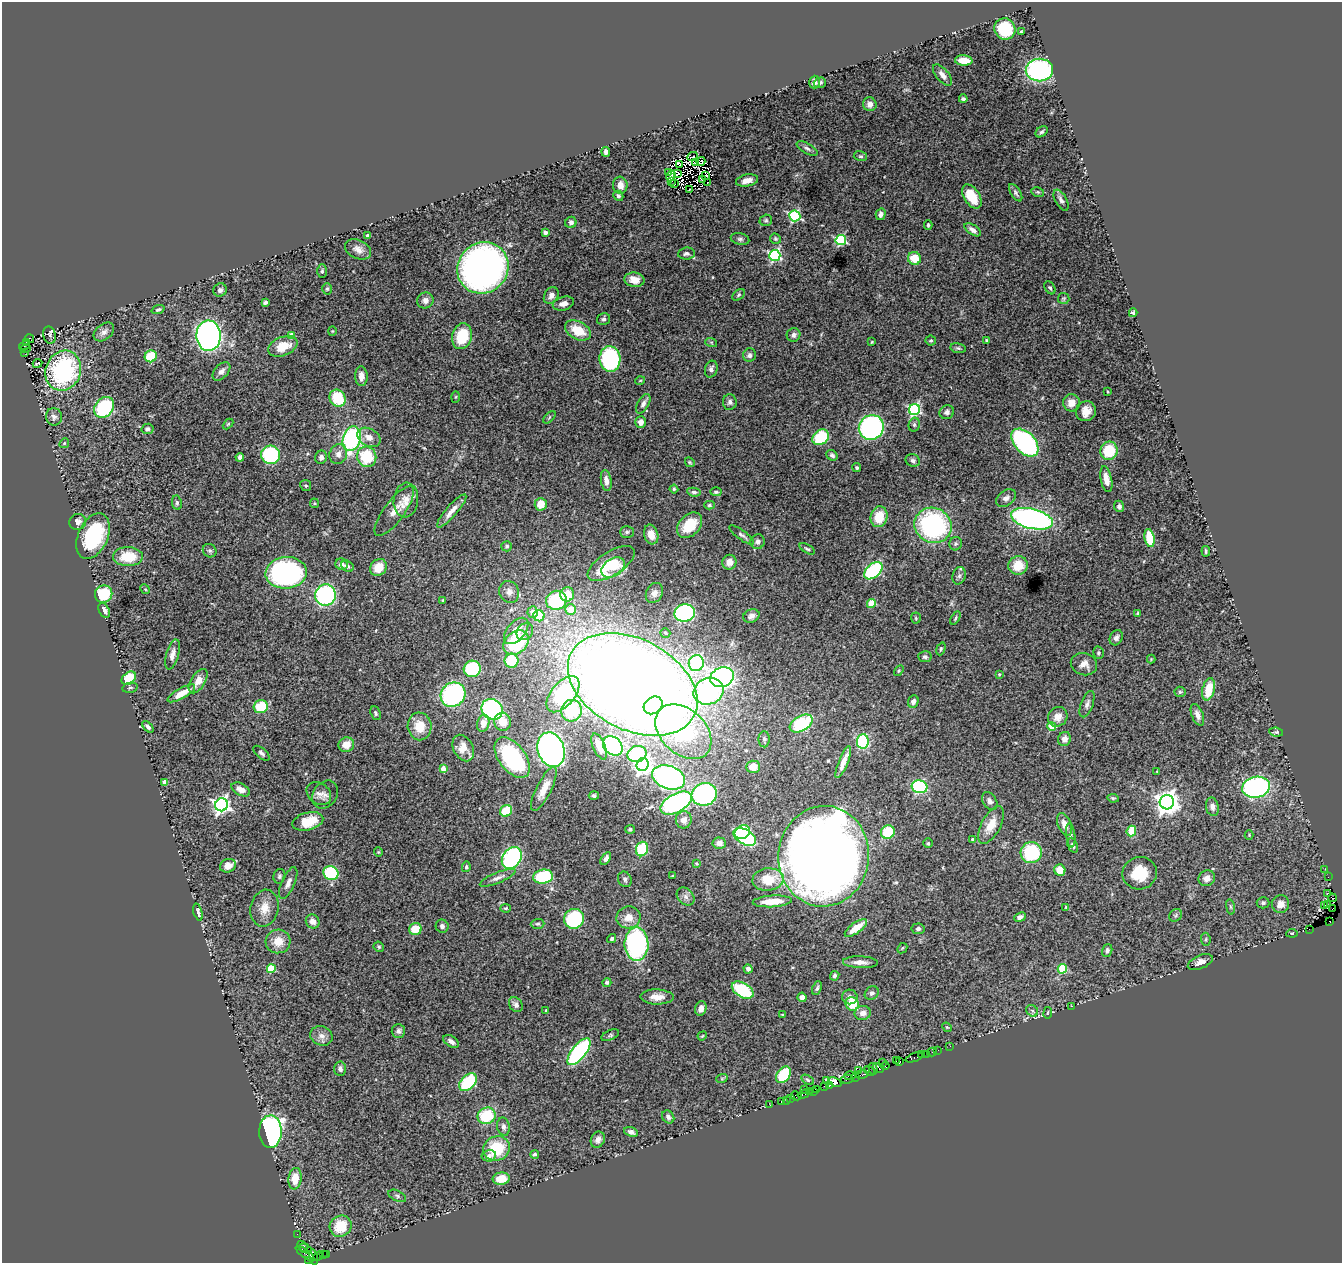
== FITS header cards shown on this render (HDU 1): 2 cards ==
NAXIS1  =                 1340
NAXIS2  =                 1261

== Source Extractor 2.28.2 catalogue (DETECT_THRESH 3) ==
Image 1340 x 1261 px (HDU 1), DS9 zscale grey, 1 PNG px = 1 image px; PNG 1344 x 1265 px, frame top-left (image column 1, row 1261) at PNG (2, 2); each listed source drawn as its Kron ellipse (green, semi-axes under 4 px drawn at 4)
Background 2.32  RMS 0.057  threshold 0.171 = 3 sigma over >= 5 px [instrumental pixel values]
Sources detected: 422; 3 with non-positive FLUX_AUTO (blend fragments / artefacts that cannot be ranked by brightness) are neither listed nor drawn; the other 419 listed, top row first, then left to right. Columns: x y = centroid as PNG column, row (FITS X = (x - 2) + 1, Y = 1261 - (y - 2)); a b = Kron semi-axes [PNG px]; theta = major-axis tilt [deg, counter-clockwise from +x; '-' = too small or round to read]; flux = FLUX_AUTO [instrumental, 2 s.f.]
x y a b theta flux
1005 29 11 10 - 140
1021 31 3 2 - 4.1
964 60 9 5 -3 62
1039 70 14 11 2 610
942 75 13 6 -50 22
815 82 6 5 - 12
820 83 6 5 - 7.3
963 99 4 3 - 8.1
870 104 7 6 - 17
1042 132 7 4 38 7.6
807 148 11 5 -30 13
606 152 5 4 - 11
692 156 5 2 - 5
860 156 7 5 -14 6.9
701 161 4 2 - 3.8
695 163 3 3 - 3.4
680 165 3 3 - 3.3
669 172 3 2 - 2.7
678 173 3 2 - 0.011
671 176 5 2 - 7.6
706 176 3 2 - 2.8
703 179 4 2 - 6
747 180 11 6 11 33
671 181 2 2 - 0.91
708 183 3 2 - 8.1
674 184 3 2 - 3.2
620 185 8 7 - 26
690 189 2 2 - 1.9
1038 192 6 4 -11 5.5
1016 193 10 5 -58 9.6
618 196 5 4 - 8.1
972 196 13 7 -57 97
1061 200 11 6 -62 17
881 214 6 5 - 17
795 216 5 5 - 440
766 220 6 5 - 6.8
571 222 6 5 - 11
928 225 5 3 - 5.6
973 230 9 5 -33 16
545 232 4 3 - 7.8
368 235 4 3 - 16
740 239 9 5 -14 10
775 239 5 5 - 5.6
841 240 5 5 - 380
358 249 14 9 -25 26
686 254 8 6 6 10
775 255 5 5 - 560
914 258 6 6 - 74
483 268 26 25 - 1800
322 271 7 5 89 7.1
634 280 10 7 -7 35
1050 288 7 5 -58 8.3
327 289 6 5 - 6
220 290 7 6 - 12
551 295 9 6 57 18
739 295 7 5 42 6.1
1064 298 5 5 - 5.7
425 300 8 8 - 19
265 302 4 3 - 9.1
563 304 11 6 16 22
158 310 7 3 21 6.8
1133 313 4 3 - 6.3
604 319 6 6 - 10
578 330 14 9 -27 87
332 331 4 4 - 3.4
104 332 11 7 38 19
50 335 8 6 -75 7
291 335 4 4 - 46
794 335 7 6 - 13
209 336 15 12 -88 1500
462 336 13 9 75 140
30 338 5 3 - 120
986 340 4 3 - 4.1
931 341 5 5 - 6
26 342 3 2 - 83
711 342 6 4 -18 5.2
872 342 3 2 - 3.4
24 346 6 3 35 150
283 346 15 9 21 75
958 348 8 5 -10 6.7
25 349 5 2 - 310
24 352 2 2 - 140
749 355 7 6 - 13
151 356 6 6 - 130
610 359 13 10 -84 440
37 363 5 2 - 4.5
711 369 8 6 73 14
63 371 20 17 68 540
221 371 11 6 48 18
361 376 10 6 -87 24
640 381 5 3 - 3.3
1107 392 3 2 - 3.5
456 397 6 4 88 4.5
338 398 9 7 -55 140
730 402 8 7 - 11
1071 403 8 8 - 35
643 404 11 5 60 16
104 407 11 9 52 290
914 410 5 5 - 550
1086 411 10 10 - 40
947 412 7 6 - 13
54 417 9 8 - 15
549 417 8 3 45 4.5
641 422 6 5 - 24
228 424 6 3 45 4.3
914 425 7 5 76 8.1
871 427 13 12 - 850
147 429 6 5 - 9.1
369 437 12 8 -29 31
821 437 9 7 41 170
352 439 13 8 72 580
64 443 5 4 - 4.3
1025 443 16 10 -47 690
1109 451 9 8 - 130
338 454 10 8 70 24
270 455 9 9 - 290
832 455 6 5 - 9.5
240 457 4 4 - 12
321 457 7 6 - 16
367 457 10 9 - 150
913 460 7 6 - 10
690 462 5 4 - 4.5
857 468 4 4 - 6.1
1106 479 13 5 -78 37
606 481 11 5 -81 22
306 485 6 5 - 6.3
674 489 4 4 - 4.9
694 492 6 4 -7 9.4
716 492 5 4 - 6.5
1006 498 11 7 37 19
406 500 17 12 83 43
177 503 7 5 -82 6.7
314 503 5 4 - 4.3
541 504 6 6 - 58
709 505 5 4 - 6.9
1119 506 6 5 - 11
394 511 30 10 53 50
452 511 21 5 49 35
879 517 10 8 74 91
1032 519 21 10 -14 1000
78 522 8 8 - 23
690 525 15 10 46 110
933 525 19 17 -26 610
627 532 7 5 2 7.1
651 534 10 7 -74 35
742 535 15 4 -36 12
93 536 24 14 65 280
1150 538 9 5 -80 120
758 542 7 7 - 14
956 544 7 6 - 8.1
507 546 5 5 - 6.7
807 549 8 4 -30 6.7
210 551 7 6 - 9
1206 551 5 3 - 5.6
128 557 15 9 0 100
729 562 7 7 - 31
611 563 27 12 32 140
342 564 6 5 - 18
1018 565 10 9 - 84
347 566 7 5 -32 8.7
378 567 9 7 51 63
613 567 13 8 32 46
873 571 11 6 41 370
286 573 21 15 5 880
959 576 9 6 75 10
145 589 5 4 - 4
509 592 11 9 -66 24
654 593 10 8 62 19
104 594 9 8 - 150
567 594 7 7 - 64
325 595 11 10 - 560
443 600 4 4 - 3.8
556 600 10 9 - 260
871 603 4 4 - 120
570 609 5 5 - 54
104 610 8 5 -65 15
533 612 5 5 - 28
685 613 10 8 12 620
1138 613 4 3 - 4
539 616 5 5 - 120
751 616 8 6 21 17
916 618 5 5 - 4.8
955 618 7 4 60 6.2
516 631 15 9 49 56
525 632 9 7 47 21
665 633 5 4 - 5.9
1116 638 8 6 61 12
516 643 14 10 40 230
941 649 6 4 69 5.4
1098 653 6 5 - 6.8
172 654 15 6 74 23
925 657 6 5 - 9.5
1151 659 4 4 - 3.2
511 661 7 7 - 140
696 663 8 7 - 580
1084 664 13 11 -14 32
472 669 8 8 - 230
899 671 6 4 57 4.4
999 674 4 3 - 4.2
722 677 12 9 19 1200
129 678 8 5 40 110
198 681 13 7 58 42
633 684 69 45 -28 9900
130 688 8 5 12 7.5
1209 689 11 6 76 84
708 691 15 13 22 640
1180 692 5 5 - 5.8
181 693 15 5 29 57
563 694 21 11 50 480
453 695 13 11 43 520
913 702 6 5 - 17
1087 704 14 6 69 16
653 705 10 8 37 440
261 707 7 6 - 130
492 709 11 10 - 520
571 711 11 10 - 200
375 713 7 5 -67 6.6
1197 715 11 5 -68 21
1058 717 10 9 - 35
503 722 9 8 - 60
483 723 8 6 76 35
801 723 12 7 30 280
420 726 14 12 -83 66
1051 726 4 4 - 61
148 727 7 4 -47 10
683 732 32 22 -43 490
1276 732 7 4 -8 6
764 739 8 5 90 8.1
1064 739 7 6 - 21
863 741 7 6 - 370
346 745 8 7 - 46
599 746 14 6 -67 47
613 746 11 8 -46 480
463 748 14 9 -63 47
551 750 17 13 -70 1500
261 753 10 5 -41 8.8
637 754 9 8 - 280
512 758 23 13 -53 480
843 762 17 5 68 44
643 765 6 6 - 1400
753 767 7 6 - 49
443 768 4 4 - 44
1157 771 4 2 - 2.5
669 777 17 11 -20 1200
165 782 4 4 - 41
920 787 8 6 -14 410
1256 787 14 10 10 800
241 789 10 6 -28 19
544 789 24 7 63 51
319 794 13 10 -39 25
704 794 13 11 16 540
325 795 15 12 55 24
594 796 5 4 - 7.3
1113 798 6 3 -8 5.1
990 801 10 6 -58 15
1167 802 7 7 - 3500
676 803 17 9 29 580
222 805 6 6 - 1400
1212 807 9 6 -78 18
506 811 6 5 - 100
684 820 8 8 - 28
308 821 16 8 14 100
1064 824 12 6 -70 30
991 825 21 9 62 59
630 829 5 4 - 6.9
1131 831 5 4 - 77
742 832 8 6 28 170
888 832 7 6 - 140
1071 835 12 4 -83 11
1249 835 4 4 - 3.7
745 837 12 7 -29 400
972 839 3 3 - 6.1
719 843 7 5 -4 20
928 843 5 5 - 4.9
1073 845 8 5 -68 11
642 849 7 6 - 210
378 852 4 4 - 3.5
1031 852 10 10 - 230
824 856 50 45 85 5800
512 858 12 9 55 510
606 858 7 4 56 14
697 864 4 4 - 5.7
228 866 8 6 21 34
466 867 5 4 - 5.5
1325 869 3 3 - 2.5
1060 870 6 5 - 54
331 873 8 7 - 260
1140 873 17 16 - 110
279 876 7 6 - 9.3
673 876 3 2 - 3.1
543 877 10 7 8 280
1328 877 2 2 - 13
498 878 19 5 22 20
1207 878 9 7 34 24
625 879 8 6 -61 10
768 879 15 11 5 94
288 883 17 6 66 25
1328 893 3 2 - 14
686 897 10 7 -47 16
1333 898 4 2 - 33
772 901 19 6 3 75
1263 903 6 5 - 8.3
1281 904 9 8 - 35
1324 905 3 2 - 20
1328 905 2 2 - 34
1066 907 4 3 - 4
1230 907 8 4 -81 6.1
264 908 19 14 76 55
506 908 5 3 - 4.1
1332 908 2 2 - 0.096
198 912 9 4 -74 14
1176 915 7 5 46 7.9
629 917 12 11 - 41
1020 917 6 4 23 13
574 919 10 9 - 390
313 921 7 6 - 23
1330 922 2 2 - 24
538 924 7 5 2 6.5
442 926 7 6 - 14
856 928 13 5 36 69
415 929 6 6 - 74
918 929 6 5 - 10
1309 929 2 2 - 49
1292 933 6 3 8 3.6
612 939 5 4 - 7.4
1206 939 6 4 -86 5.8
278 941 12 12 - 54
636 944 16 12 -89 790
379 947 5 4 - 6.3
902 948 6 4 46 4.8
1107 951 6 5 - 9.9
860 962 17 6 -2 30
1200 962 13 6 23 23
271 969 4 4 - 160
748 969 5 4 - 13
1062 969 5 4 - 200
835 976 5 4 - 8.6
607 983 4 4 - 7
817 988 7 4 67 8.3
743 990 12 7 -31 180
872 993 7 6 - 13
657 997 16 7 -1 44
802 997 5 4 - 18
850 997 8 7 - 18
852 1004 7 6 - 100
516 1005 8 6 -53 15
1072 1006 3 2 - 12
701 1008 7 5 75 21
546 1010 3 3 - 4.4
1032 1011 6 5 - 7.6
863 1013 8 7 - 24
1048 1013 6 3 81 3.5
782 1015 3 2 - 3.9
947 1027 5 4 - 4.2
398 1031 7 6 - 11
610 1035 9 5 24 8.7
321 1036 11 9 -24 23
702 1036 5 3 - 3.3
451 1041 8 5 -33 20
950 1046 2 2 - 26
938 1050 2 2 - 50
579 1052 16 7 51 620
932 1052 5 2 - 35
926 1054 3 2 - 60
922 1055 4 3 - 100
914 1057 9 3 19 210
896 1061 2 2 - 31
900 1062 3 2 - 64
882 1063 3 2 - 32
885 1066 4 2 - 53
878 1068 6 3 -37 190
340 1069 7 6 - 12
873 1069 6 3 -75 210
858 1070 3 2 - 51
869 1071 6 3 -33 210
862 1074 7 3 11 170
783 1075 9 6 54 180
850 1076 5 3 - 210
856 1077 3 2 - 15
722 1078 6 3 19 3.9
847 1079 6 3 6 190
808 1080 7 4 -31 5.4
827 1081 3 2 - 81
468 1082 10 7 46 240
835 1082 7 4 -24 190
830 1085 4 2 - 86
825 1086 3 3 - 100
805 1090 3 2 - 19
817 1090 3 3 - 60
814 1091 3 2 - 73
809 1092 2 2 - 12
803 1094 6 3 18 95
796 1096 5 3 - 43
791 1098 3 3 - 69
786 1100 3 2 - 32
781 1102 3 2 - 71
770 1105 3 2 - 6.8
487 1116 9 8 - 160
668 1117 7 5 -53 12
503 1127 9 6 -78 14
270 1132 16 11 88 960
631 1132 7 4 -22 13
598 1140 8 6 61 18
497 1148 13 12 - 160
535 1154 4 3 - 7.8
489 1156 7 5 9 19
295 1179 11 6 82 70
501 1179 8 6 6 67
397 1196 9 5 -26 10
341 1226 11 10 - 110
297 1234 2 2 - 16
302 1246 6 4 -45 250
305 1249 7 3 -26 170
305 1254 11 4 -37 240
326 1254 2 2 - 1.9
323 1255 3 2 - 140
318 1256 5 3 - 78
314 1257 7 3 -78 51
308 1260 3 2 - 26
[3 non-positive-flux detections neither listed nor drawn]